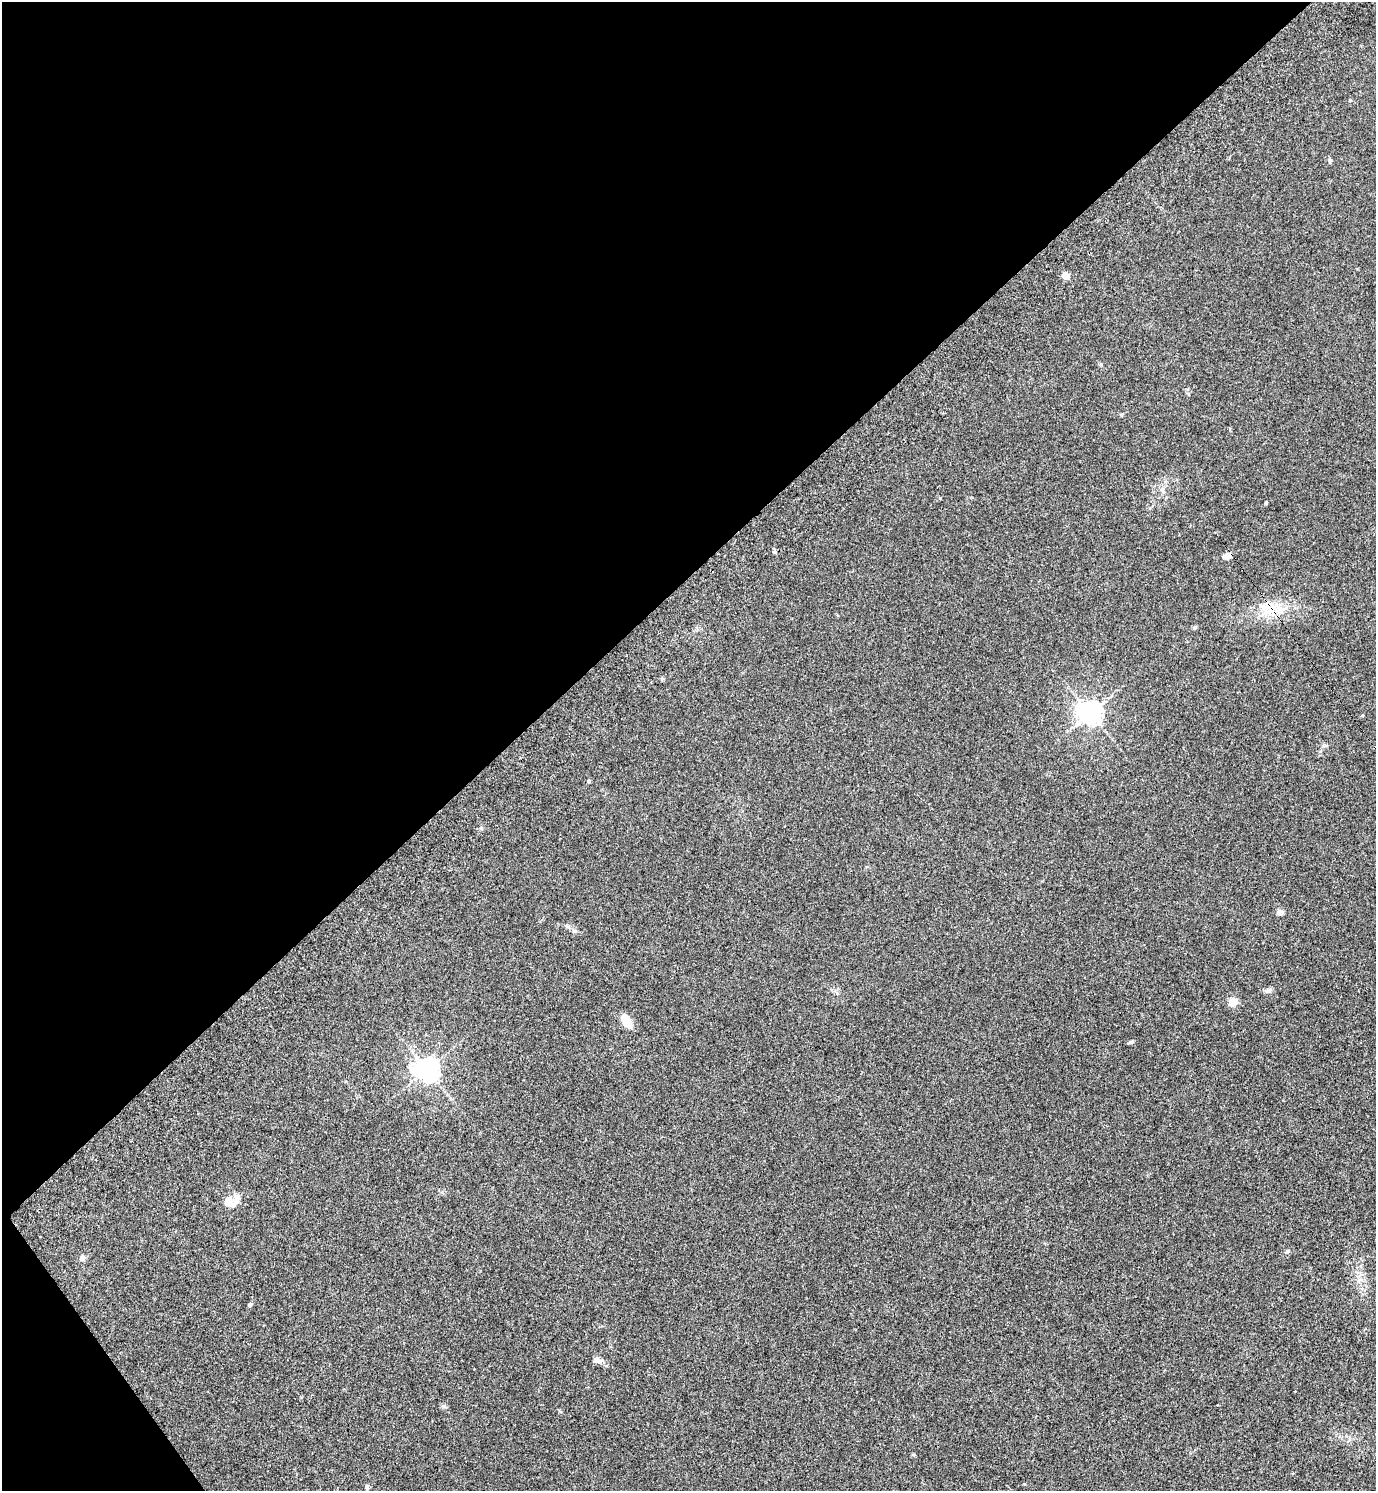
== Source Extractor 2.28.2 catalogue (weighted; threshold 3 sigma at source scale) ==
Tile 5 of 4 x 4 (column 1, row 2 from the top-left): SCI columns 301-1674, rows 3023-4511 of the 5992 x 6003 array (HDU 1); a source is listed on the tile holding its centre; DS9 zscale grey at full resolution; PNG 1378 x 1493 px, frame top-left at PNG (2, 2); no overlay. Shown black and unused: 40% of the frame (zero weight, under 3 of 5 exposures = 3% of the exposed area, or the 3 px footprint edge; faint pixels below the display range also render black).
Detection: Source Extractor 2.28.2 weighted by HDU 2 'WHT'; one run over the whole footprint, this tile lists its part. Background 0.0162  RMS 0.0029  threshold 0.0131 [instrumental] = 3 sigma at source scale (4.5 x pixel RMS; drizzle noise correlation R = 1.50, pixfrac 1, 0.05/0.05 arcsec/px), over >= 5 px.
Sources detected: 26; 1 inside a brighter listed object's ellipse — not listed separately; the other 25 listed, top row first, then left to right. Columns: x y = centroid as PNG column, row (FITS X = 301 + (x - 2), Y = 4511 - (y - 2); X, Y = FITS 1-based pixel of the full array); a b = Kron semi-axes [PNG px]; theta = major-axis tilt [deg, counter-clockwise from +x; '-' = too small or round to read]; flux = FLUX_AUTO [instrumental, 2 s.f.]
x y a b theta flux
1330 161 6 5 - 0.44
1065 275 7 6 - 2.3
1121 415 5 5 - 0.32
1162 490 7 4 -71 0.59
1266 503 4 3 - 0.33
774 552 5 5 - 0.45
1226 556 13 6 9 1.4
1263 606 11 7 -14 2
1280 609 14 6 -56 2.1
1090 713 7 7 - 260
588 781 4 4 - 0.44
1280 912 4 4 - 4.7
567 926 8 4 -37 0.56
1268 990 10 7 12 0.86
1232 1002 5 5 - 8.7
627 1021 16 9 -60 3.8
1130 1042 11 3 20 0.4
426 1070 8 7 - 250
229 1202 17 13 -12 2.7
1287 1252 6 4 1 0.41
82 1258 8 7 - 0.98
250 1305 4 4 - 0.77
597 1360 13 7 -18 1.6
1024 1484 3 3 - 0.3
367 1487 8 4 83 0.48
Overlapping masked pixels (flux is a lower limit): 2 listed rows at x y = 1226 556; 1263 606
Unlisted compact peaks at least as high as the median listed source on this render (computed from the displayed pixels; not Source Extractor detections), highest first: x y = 444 1406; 940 498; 481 828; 1101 364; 1194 628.